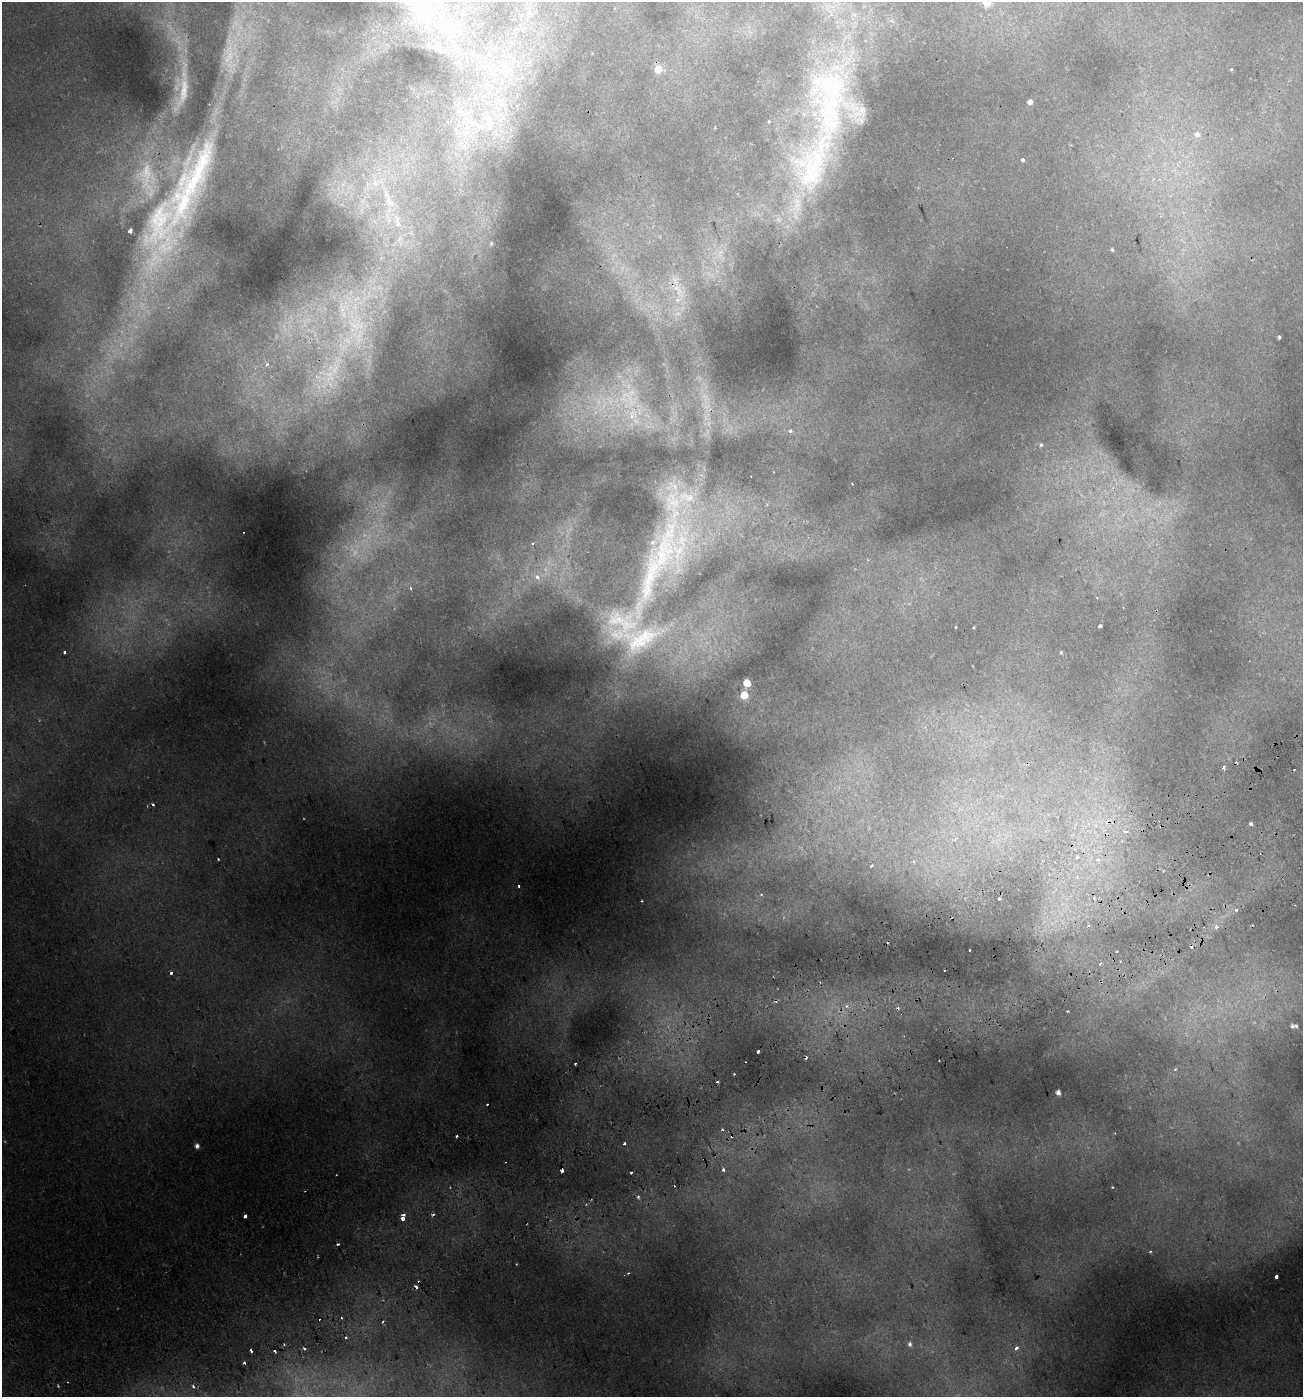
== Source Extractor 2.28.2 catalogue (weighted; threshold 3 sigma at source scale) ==
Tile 7 of 4 x 4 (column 3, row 2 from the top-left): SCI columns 2712-4012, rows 2850-4244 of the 5479 x 5695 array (HDU 1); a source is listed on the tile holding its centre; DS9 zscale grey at full resolution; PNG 1305 x 1399 px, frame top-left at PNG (2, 2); no overlay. Shown black and unused: <1% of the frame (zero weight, under 2 of 3 exposures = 3% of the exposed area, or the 3 px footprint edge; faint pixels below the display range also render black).
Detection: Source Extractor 2.28.2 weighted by HDU 2 'WHT'; one run over the whole footprint, this tile lists its part. Background 0.0307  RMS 0.0042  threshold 0.0189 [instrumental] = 3 sigma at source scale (4.5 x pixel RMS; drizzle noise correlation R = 1.50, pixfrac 1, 0.0396/0.0396 arcsec/px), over >= 5 px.
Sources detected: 148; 19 too faint to see at this stretch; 28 cosmic-ray / hot-pixel residue — not listed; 16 inside a brighter listed object's ellipse — not listed separately; the other 85 listed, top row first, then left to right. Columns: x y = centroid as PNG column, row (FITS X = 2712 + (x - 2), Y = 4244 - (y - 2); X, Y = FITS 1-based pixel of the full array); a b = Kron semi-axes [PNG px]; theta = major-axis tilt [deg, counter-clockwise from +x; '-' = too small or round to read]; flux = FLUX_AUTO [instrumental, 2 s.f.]
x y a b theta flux
987 2 6 5 - 25
426 8 73 70 -3 110
658 69 5 5 - 13
1231 69 3 3 - 1.5
506 70 28 16 -55 16
830 100 102 66 88 150
1030 102 4 4 - 2.6
502 104 24 9 -21 8.1
473 124 56 20 -16 29
1197 134 7 6 - 2.1
1023 160 4 3 - 3.2
376 182 22 18 -26 14
190 184 234 43 67 180
796 206 59 22 83 31
397 221 26 10 -79 10
491 243 7 5 86 1
1112 249 4 3 - 0.72
679 291 37 17 -59 16
353 333 100 49 72 110
1279 337 3 3 - 3.2
267 364 7 5 41 1.9
633 414 24 19 -75 17
790 431 4 4 - 1.7
1041 445 4 4 - 2.2
852 484 3 2 - 0.29
1112 488 7 4 69 1
533 544 4 4 - 1.3
664 551 181 53 71 140
537 577 8 7 - 3.7
411 588 5 3 - 0.53
1100 626 4 4 - 1.7
956 627 3 3 - 0.52
974 627 3 2 - 0.42
64 652 3 3 - 1
1061 652 5 4 - 0.55
747 683 5 5 - 13
744 695 5 5 - 15
1224 768 3 3 - 4.5
153 804 3 3 - 1.4
1250 824 3 3 - 2.1
1126 831 5 5 - 1.6
1077 857 5 4 - 1.1
218 859 3 2 - 0.39
1098 860 7 6 - 2.4
914 861 5 4 - 0.75
871 866 3 3 - 3
1077 877 6 6 - 1.5
519 886 3 3 - 1.5
761 895 5 5 - 0.76
999 899 4 3 - 1.7
642 901 3 3 - 0.39
1236 910 3 3 - 2.4
1089 926 5 4 - 0.76
1217 927 7 5 7 1.5
969 950 3 3 - 0.88
171 973 3 3 - 1.7
846 1006 7 6 - 1.9
1067 1011 2 2 - 0.42
1292 1026 7 7 - 1.3
758 1051 3 3 - 13
575 1064 3 3 - 0.86
1175 1069 5 4 - 0.68
717 1082 3 3 - 0.7
1058 1093 4 4 - 3
487 1104 3 2 - 0.95
624 1144 3 3 - 1.6
197 1146 5 4 - 2.2
723 1169 3 3 - 4.5
562 1170 4 3 - 2.8
631 1173 3 3 - 0.72
1112 1187 3 2 - 0.44
638 1197 4 4 - 0.98
586 1204 4 4 - 0.44
245 1216 3 3 - 2.4
403 1218 4 3 - 14
337 1244 3 3 - 0.81
1150 1251 4 3 - 0.43
628 1273 3 3 - 0.58
1276 1277 3 3 - 12
416 1287 4 3 - 1.9
910 1344 6 5 - 1.5
1016 1348 3 3 - 3.5
251 1350 4 2 - 0.84
58 1386 3 2 - 0.44
193 1386 3 2 - 1.1
Overlapping masked pixels (flux is a lower limit): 6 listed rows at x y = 190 184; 679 291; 353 333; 664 551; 562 1170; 416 1287
Isophote crosses this tile's border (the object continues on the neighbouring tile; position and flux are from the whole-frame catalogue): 4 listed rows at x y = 987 2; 426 8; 830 100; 190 184